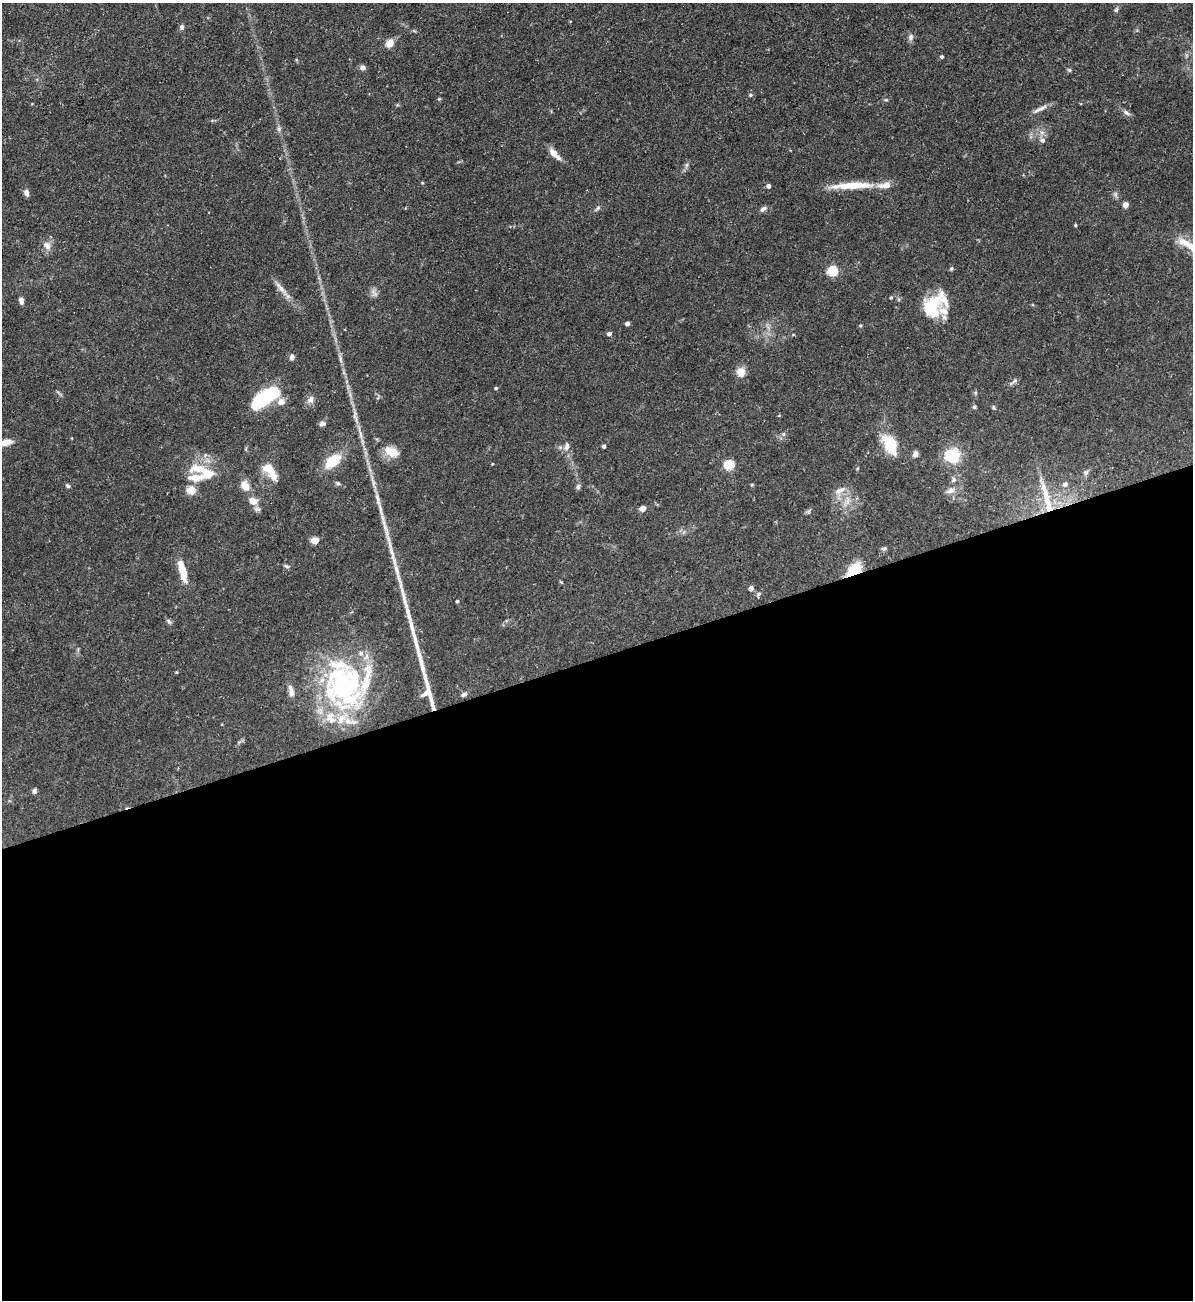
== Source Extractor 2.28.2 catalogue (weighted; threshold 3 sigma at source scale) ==
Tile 15 of 4 x 4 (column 3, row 4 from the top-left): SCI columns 2526-3716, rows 1-1298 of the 5172 x 5191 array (HDU 1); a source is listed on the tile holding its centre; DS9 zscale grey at full resolution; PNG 1195 x 1302 px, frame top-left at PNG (2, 3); no overlay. Shown black and unused: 50% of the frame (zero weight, under 3 of 5 exposures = <1% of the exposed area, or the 3 px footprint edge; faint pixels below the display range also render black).
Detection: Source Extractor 2.28.2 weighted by HDU 2 'WHT'; one run over the whole footprint, this tile lists its part. Background 0.0757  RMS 0.0041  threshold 0.0185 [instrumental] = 3 sigma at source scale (4.5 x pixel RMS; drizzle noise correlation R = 1.50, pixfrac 1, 0.05/0.05 arcsec/px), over >= 5 px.
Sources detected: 105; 2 inside a brighter object's white glare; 2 long thin detections or spike segments (spike, bleed or trail) — not listed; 14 inside a brighter listed object's ellipse — not listed separately; the other 87 listed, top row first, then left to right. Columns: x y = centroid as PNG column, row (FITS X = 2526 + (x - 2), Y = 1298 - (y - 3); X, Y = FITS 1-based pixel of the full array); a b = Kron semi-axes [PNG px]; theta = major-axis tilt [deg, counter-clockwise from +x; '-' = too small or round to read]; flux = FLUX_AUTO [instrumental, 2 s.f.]
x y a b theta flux
1116 10 7 5 72 0.84
182 27 7 5 74 1.2
911 37 9 7 88 1.4
390 43 8 7 - 4.8
942 57 4 4 - 0.66
363 68 8 6 1 1.4
1069 70 6 5 - 0.65
750 95 5 4 - 0.51
886 100 6 4 0 0.53
1040 109 22 5 24 2.4
1126 113 11 5 -34 1.4
279 129 7 6 - 1.1
1043 140 8 8 - 1.4
554 154 20 7 -46 3.5
687 165 6 5 - 0.89
852 185 48 8 2 13
768 186 4 4 - 1.7
26 193 8 5 -74 1.7
1125 205 6 5 - 2.1
598 208 9 4 43 0.89
763 209 9 5 43 1.2
1075 225 4 4 - 0.48
47 245 13 9 -49 2.7
1192 247 38 11 -37 10
952 268 4 4 - 0.71
833 271 5 5 - 33
281 288 26 6 -50 3.6
374 293 15 5 -52 1.6
891 298 4 3 - 0.44
898 299 6 4 -71 0.57
21 301 8 5 -80 1.6
932 306 29 20 67 17
627 323 4 4 - 2.1
609 334 5 4 - 1.7
292 357 7 6 - 1.4
741 372 10 9 - 4.2
1014 381 8 4 52 0.88
496 388 4 4 - 0.54
264 399 31 11 44 40
310 400 12 8 60 2.1
281 402 10 9 - 2.8
974 407 5 5 - 0.67
993 408 6 5 - 0.62
322 424 8 6 5 1.2
783 434 6 5 - 0.84
5 443 19 7 13 4.9
890 444 26 15 -63 13
567 446 13 7 76 2.2
604 446 4 3 - 1
392 452 20 11 -21 6.4
915 454 8 6 66 1.5
952 456 6 6 - 89
333 461 17 10 41 12
492 464 4 2 - 0.29
729 465 5 5 - 29
200 469 29 11 -15 8.8
270 471 23 10 -54 7.1
1086 472 9 7 30 1.4
953 480 8 6 57 1.2
338 483 6 5 - 0.71
752 484 5 3 - 0.39
1065 484 7 6 - 1.6
68 486 6 5 - 0.74
245 486 11 8 -65 4.8
578 487 8 5 80 0.97
191 490 5 5 - 16
840 490 18 8 29 3.4
950 491 13 6 23 2.1
1047 499 50 8 -76 12
847 500 14 6 80 3
253 501 10 8 -17 3.9
642 508 6 5 - 2.7
315 540 5 4 - 11
884 549 7 5 19 0.76
286 566 8 4 -22 0.72
854 569 18 10 36 11
183 571 23 7 -75 8.7
561 582 5 4 - 0.41
751 588 6 5 - 1.3
758 594 8 5 60 0.91
457 601 4 3 - 0.51
169 621 9 5 -46 0.88
176 672 4 3 - 0.35
342 687 57 36 24 62
428 693 57 13 -75 14
464 695 8 5 19 1.1
34 791 6 5 - 1.1
Overlapping masked pixels (flux is a lower limit): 3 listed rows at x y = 1047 499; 854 569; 428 693
Isophote crosses this tile's border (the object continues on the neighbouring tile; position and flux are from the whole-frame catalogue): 2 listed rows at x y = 1192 247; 5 443